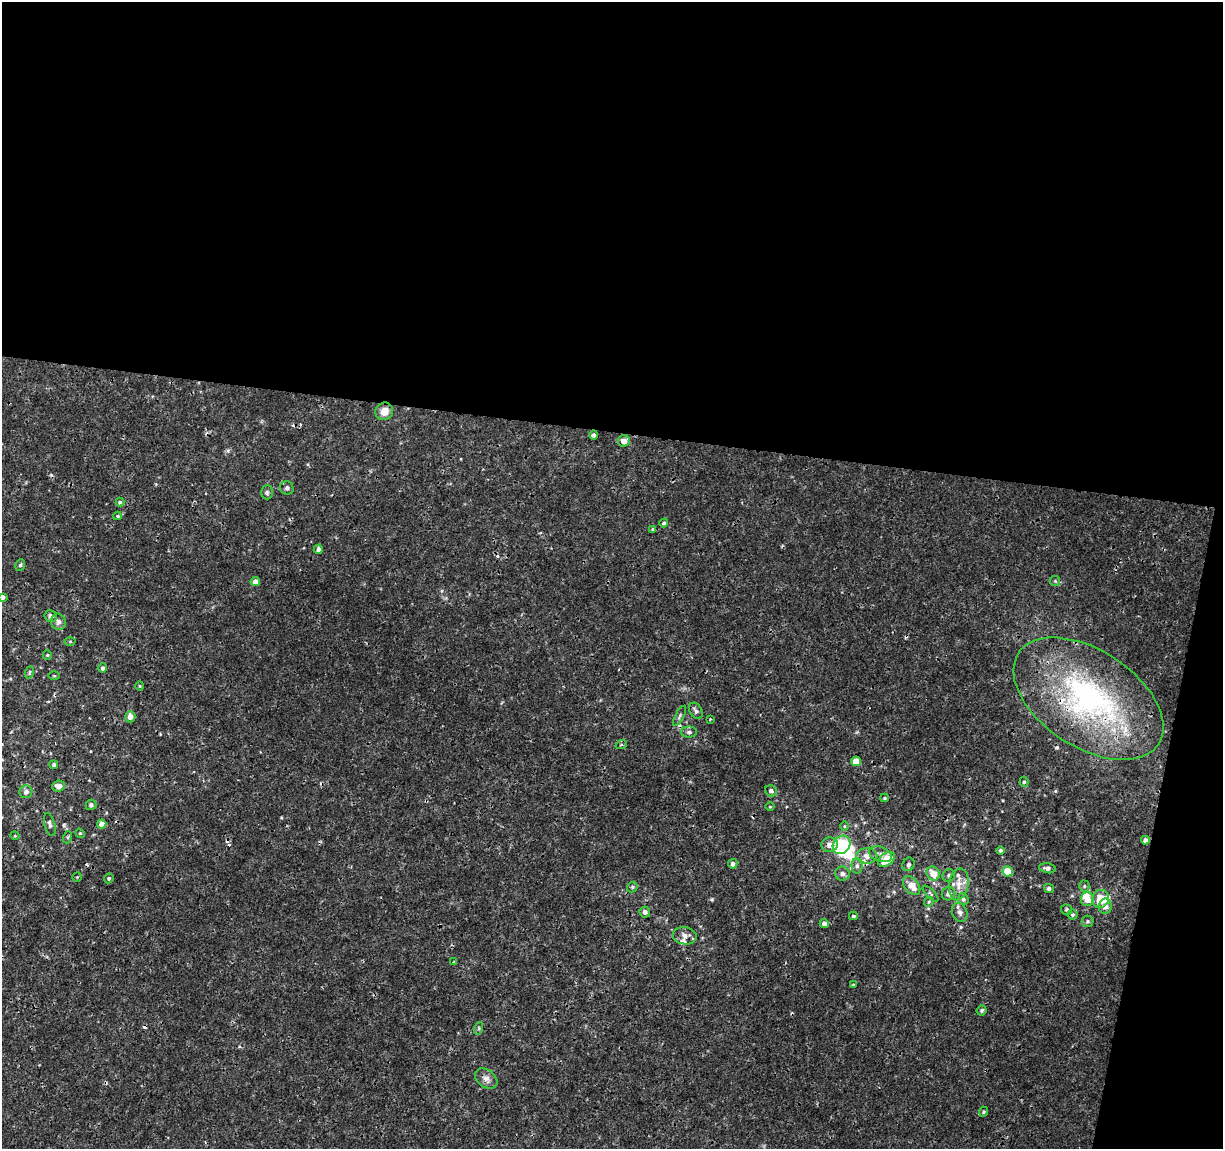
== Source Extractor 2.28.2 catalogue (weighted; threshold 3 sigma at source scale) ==
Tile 4 of 4 x 4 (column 4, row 1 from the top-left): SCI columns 3663-4883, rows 3665-4811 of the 4892 x 5096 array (HDU 1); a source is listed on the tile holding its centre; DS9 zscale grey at full resolution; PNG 1225 x 1151 px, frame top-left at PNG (2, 2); each listed source drawn as its Kron ellipse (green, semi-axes under 4 px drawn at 4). Shown black and unused: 41% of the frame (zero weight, under 3 of 4 exposures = <1% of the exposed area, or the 3 px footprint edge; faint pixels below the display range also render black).
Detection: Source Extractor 2.28.2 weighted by HDU 2 'WHT'; one run over the whole footprint, this tile lists its part. Background 0.00125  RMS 9.5e-04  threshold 0.00428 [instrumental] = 3 sigma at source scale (4.5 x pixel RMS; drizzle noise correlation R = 1.50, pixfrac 1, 0.0396/0.0396 arcsec/px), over >= 5 px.
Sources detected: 104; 2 inside a brighter object's white glare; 10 cosmic-ray / hot-pixel residue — neither listed nor drawn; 5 inside a brighter listed object's ellipse — not listed separately; the other 87 listed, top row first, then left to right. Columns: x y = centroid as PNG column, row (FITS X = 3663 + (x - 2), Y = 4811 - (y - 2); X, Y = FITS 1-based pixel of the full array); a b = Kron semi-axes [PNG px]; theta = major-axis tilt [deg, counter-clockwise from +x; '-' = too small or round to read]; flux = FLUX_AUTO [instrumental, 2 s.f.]
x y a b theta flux
384 411 9 8 - 0.98
593 435 4 4 - 0.23
624 441 6 5 - 0.79
287 488 7 6 - 0.24
267 492 7 5 -89 0.22
120 502 4 4 - 0.13
117 516 4 4 - 0.11
664 523 4 4 - 0.17
653 529 4 3 - 0.11
318 549 4 4 - 0.37
20 565 6 5 - 0.16
1055 581 5 5 - 0.12
255 582 4 4 - 0.76
2 597 4 4 - 0.37
51 616 6 5 - 0.37
58 622 8 7 - 0.34
70 641 5 3 - 0.097
47 655 5 4 - 0.11
103 668 5 4 - 0.28
30 672 6 4 71 0.12
54 676 5 3 - 0.094
140 686 4 3 - 0.077
1088 699 84 48 -33 24
696 711 9 6 -60 0.29
680 716 11 4 61 0.21
130 717 5 5 - 0.6
710 719 3 2 - 0.11
689 732 8 5 0 0.21
621 745 6 3 18 0.11
856 761 5 5 - 1.5
54 765 4 4 - 0.21
1024 782 5 4 - 0.13
58 786 6 5 - 0.46
771 791 6 5 - 0.32
26 792 6 6 - 0.39
885 798 4 4 - 0.12
91 805 5 5 - 0.24
770 807 4 3 - 0.077
102 824 4 4 - 0.9
50 825 12 5 -74 0.3
844 826 5 3 - 0.09
80 833 5 4 - 0.11
15 836 5 3 - 0.082
68 837 6 4 71 0.14
1145 840 4 4 - 0.36
830 845 8 7 - 0.6
842 845 10 8 53 4.3
1000 850 4 4 - 0.16
880 854 12 7 -20 0.51
867 856 10 7 1 0.59
887 859 9 6 38 2.2
733 864 4 4 - 0.35
908 864 7 6 - 0.29
857 866 8 5 90 0.3
1047 868 8 5 -8 0.32
1008 871 5 5 - 1.8
933 873 7 6 - 1.3
842 874 7 7 - 0.43
949 875 6 6 - 0.22
77 877 4 4 - 0.088
109 878 5 4 - 0.14
959 884 16 9 80 1
912 886 10 7 -50 1.2
1084 886 5 5 - 0.15
632 887 6 4 48 0.14
1049 888 5 4 - 0.22
930 894 10 4 -45 0.17
948 894 7 6 - 0.45
963 899 6 5 - 0.21
1087 899 7 6 - 1.1
1100 899 9 8 - 1.4
929 902 5 4 - 0.12
1105 906 8 6 81 0.66
1066 910 5 5 - 0.15
645 912 5 5 - 0.32
960 912 10 7 -69 0.4
1073 915 5 5 - 0.15
853 916 4 3 - 0.14
1088 921 6 6 - 0.18
824 924 4 4 - 0.47
685 936 12 8 -8 0.55
454 962 4 4 - 0.12
853 985 4 4 - 0.12
982 1010 5 5 - 0.14
479 1028 6 4 72 0.15
486 1079 12 8 -37 0.55
984 1112 5 4 - 0.13
Overlapping masked pixels (flux is a lower limit): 1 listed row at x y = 1088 699
Isophote crosses this tile's border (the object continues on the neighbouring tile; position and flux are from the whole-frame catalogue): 1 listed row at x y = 2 597